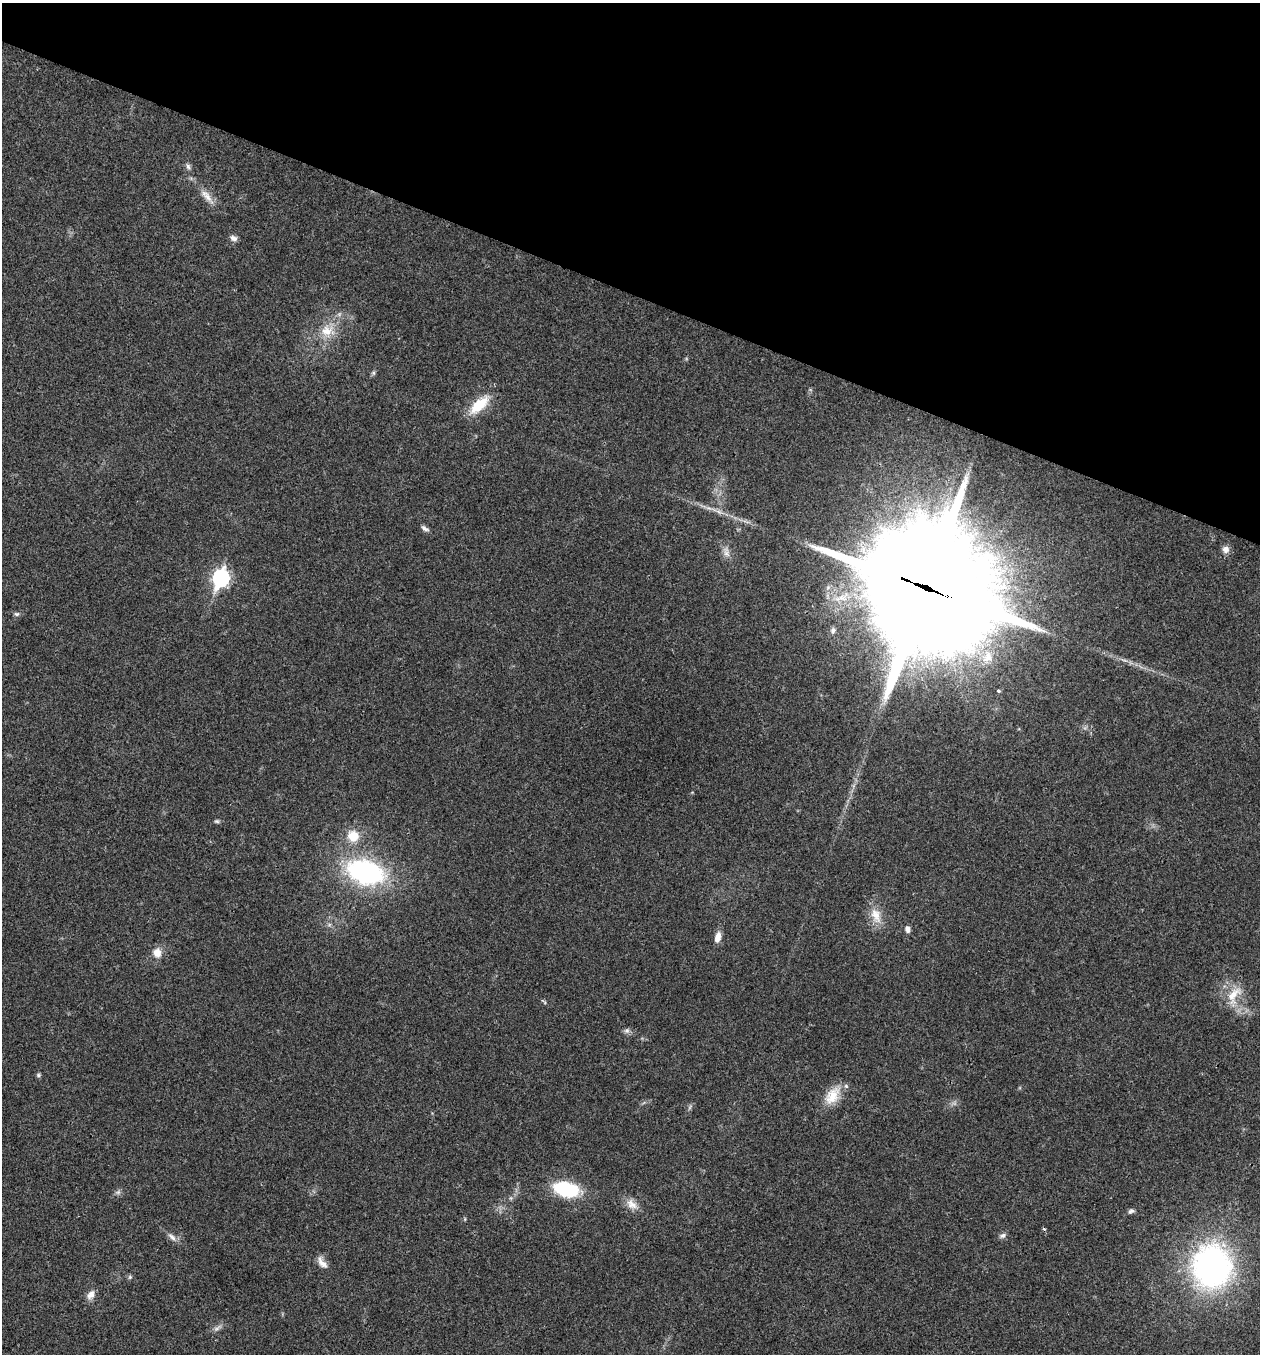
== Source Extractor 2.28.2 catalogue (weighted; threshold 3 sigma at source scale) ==
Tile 2 of 4 x 4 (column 2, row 1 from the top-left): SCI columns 1525-2782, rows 4061-5412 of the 5432 x 5418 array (HDU 1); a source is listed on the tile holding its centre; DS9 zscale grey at full resolution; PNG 1262 x 1356 px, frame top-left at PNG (2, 3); no overlay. Shown black and unused: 22% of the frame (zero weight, under 3 of 4 exposures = <1% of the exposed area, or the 3 px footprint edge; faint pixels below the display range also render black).
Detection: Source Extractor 2.28.2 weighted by HDU 2 'WHT'; one run over the whole footprint, this tile lists its part. Background 0.0221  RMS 0.0041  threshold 0.0183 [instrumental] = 3 sigma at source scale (4.5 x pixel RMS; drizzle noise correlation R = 1.50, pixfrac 1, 0.05/0.05 arcsec/px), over >= 5 px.
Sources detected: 42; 1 cosmic-ray / hot-pixel residue — not listed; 1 inside a brighter listed object's ellipse — not listed separately; the other 40 listed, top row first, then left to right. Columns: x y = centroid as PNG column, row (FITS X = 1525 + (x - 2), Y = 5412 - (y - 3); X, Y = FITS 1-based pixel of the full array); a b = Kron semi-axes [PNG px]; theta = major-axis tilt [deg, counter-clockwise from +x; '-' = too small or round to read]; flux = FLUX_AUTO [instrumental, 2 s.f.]
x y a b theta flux
188 166 9 5 -70 1.1
207 196 25 8 -51 4.4
233 238 9 7 -24 1.7
327 331 19 15 29 7.9
373 373 6 5 - 0.73
479 405 24 11 42 13
719 512 7 4 -19 1.1
424 528 11 5 -34 1.4
1226 549 9 8 - 2.2
726 552 17 7 -77 2.6
221 578 9 7 70 100
926 588 48 46 -53 10000
17 614 7 5 -13 0.87
833 631 8 6 71 1.2
988 657 16 12 70 5.9
998 691 3 3 - 1.5
217 821 7 5 -2 0.69
353 836 11 11 - 7.9
365 872 30 19 -16 74
876 915 24 13 -69 6.7
907 929 8 6 -79 1.6
718 937 14 7 75 2.9
157 953 12 10 -83 4
1234 995 29 15 57 8.9
544 1002 11 3 -42 0.58
627 1031 8 7 - 1.2
38 1075 6 5 - 0.71
832 1096 26 16 57 8.6
690 1107 7 4 71 0.73
566 1189 30 17 -14 23
118 1192 7 6 - 1.1
631 1204 17 11 -42 3.9
1131 1211 8 5 27 1.1
1002 1235 9 6 31 1.2
172 1237 14 7 -45 2.1
322 1263 19 8 -54 3
1212 1266 31 28 -86 150
130 1277 6 5 - 0.69
91 1295 14 9 55 2.7
217 1328 13 5 31 1.5
Overlapping masked pixels (flux is a lower limit): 1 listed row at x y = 926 588